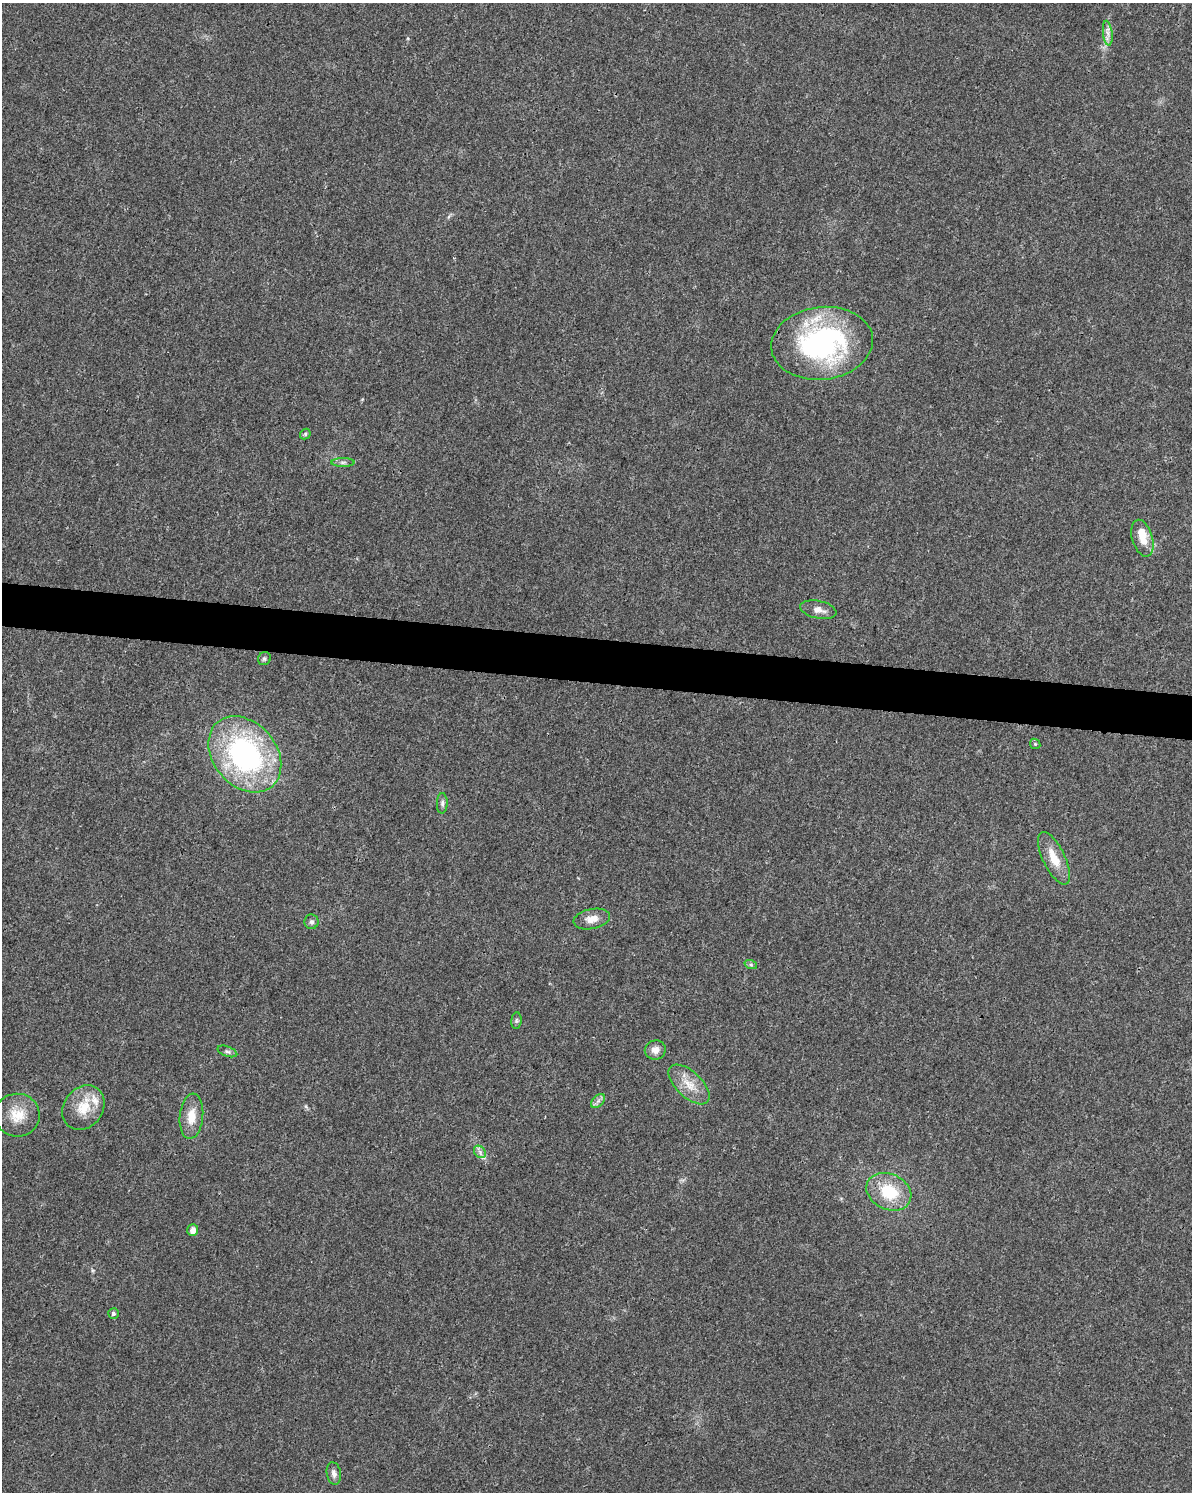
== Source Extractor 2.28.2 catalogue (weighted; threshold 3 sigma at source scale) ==
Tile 6 of 4 x 3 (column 2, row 2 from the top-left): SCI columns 1206-2395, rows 1731-3220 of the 4784 x 4997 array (HDU 1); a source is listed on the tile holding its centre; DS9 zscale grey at full resolution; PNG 1194 x 1494 px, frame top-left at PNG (2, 3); each listed source drawn as its Kron ellipse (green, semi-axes under 4 px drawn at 4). Shown black and unused: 3% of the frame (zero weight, under 3 of 4 exposures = <1% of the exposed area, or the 3 px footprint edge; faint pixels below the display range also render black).
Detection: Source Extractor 2.28.2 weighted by HDU 2 'WHT'; one run over the whole footprint, this tile lists its part. Background 0.0199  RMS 0.0029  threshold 0.0129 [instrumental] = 3 sigma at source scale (4.5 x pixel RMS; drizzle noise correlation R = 1.50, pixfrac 1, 0.0396/0.0396 arcsec/px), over >= 5 px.
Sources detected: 29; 2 inside a brighter listed object's ellipse — not listed separately; the other 27 listed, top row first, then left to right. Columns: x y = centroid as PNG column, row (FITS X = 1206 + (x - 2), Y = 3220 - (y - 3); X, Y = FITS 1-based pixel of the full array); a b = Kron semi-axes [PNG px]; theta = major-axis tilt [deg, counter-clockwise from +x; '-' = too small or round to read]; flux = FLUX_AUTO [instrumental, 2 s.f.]
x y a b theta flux
1108 33 12 4 -84 1.4
822 343 51 36 7 59
305 434 6 5 - 0.46
343 462 11 4 0 0.85
1142 538 19 10 -74 4.2
818 610 18 9 -12 2.3
264 659 7 6 - 0.62
1035 744 5 4 - 0.37
245 754 42 31 -49 64
442 803 10 5 89 0.86
1054 858 29 11 -64 5.9
592 919 18 10 11 3.1
311 922 7 7 - 0.89
751 965 6 4 -19 0.5
516 1021 8 5 83 0.58
655 1050 10 9 - 2.2
227 1051 10 5 -19 0.72
689 1084 25 13 -43 5.2
598 1101 8 5 45 0.94
83 1108 24 19 54 7.5
17 1115 22 21 - 6.9
191 1116 23 11 84 4.9
480 1152 7 5 -48 0.82
889 1192 23 17 -25 12
193 1230 6 5 - 2
113 1314 5 5 - 0.78
334 1474 11 7 -80 1.2